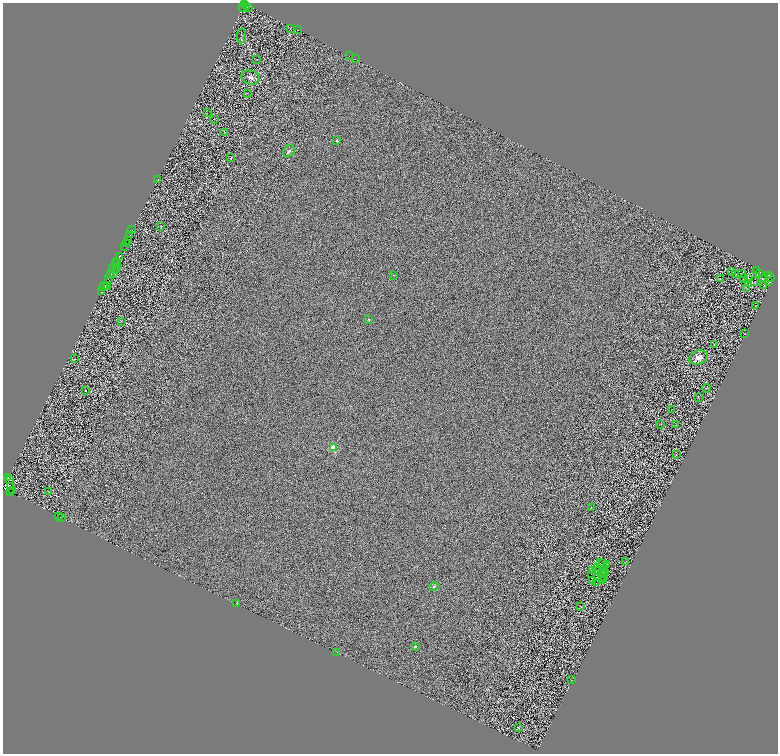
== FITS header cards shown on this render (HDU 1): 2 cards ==
NAXIS1  =                 1551
NAXIS2  =                 1503

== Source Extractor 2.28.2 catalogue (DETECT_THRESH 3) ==
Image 1551 x 1503 px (HDU 1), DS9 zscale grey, zoomed out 1/2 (1 PNG px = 2 x 2 image px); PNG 780 x 756 px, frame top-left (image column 2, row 1502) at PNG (3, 3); each listed source drawn as its Kron ellipse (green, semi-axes under 4 px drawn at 4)
Background 0.511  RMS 2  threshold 6.15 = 3 sigma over >= 5 px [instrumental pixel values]
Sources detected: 171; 68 cannot appear on this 1/2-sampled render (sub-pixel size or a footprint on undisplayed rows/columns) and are neither listed nor drawn; the other 103 listed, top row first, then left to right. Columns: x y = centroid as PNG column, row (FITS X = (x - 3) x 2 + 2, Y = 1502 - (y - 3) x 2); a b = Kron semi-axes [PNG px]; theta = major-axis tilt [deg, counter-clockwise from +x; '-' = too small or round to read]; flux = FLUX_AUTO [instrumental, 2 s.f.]
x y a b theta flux
245 3 2 2 - 1600
246 6 3 2 - 1600
249 7 2 2 - 2200
243 8 2 1 - 1100
290 29 2 1 - 110
297 30 3 1 - 2000
241 36 7 2 83 360
349 56 2 1 - 3700
256 59 3 1 - 140
355 59 2 1 - 690
251 77 9 7 -19 2000
248 93 2 1 - 89
207 113 2 1 - 73
214 119 2 1 - 110
224 133 4 2 - 160
337 141 3 2 - 450
289 151 7 5 55 1100
231 158 2 1 - 110
158 179 2 2 - 120
161 226 3 1 - 100
132 230 2 1 - 230
130 235 2 1 - 36
127 240 3 2 - 4500
126 244 4 2 - 3300
125 246 3 1 - 1000
119 256 2 2 - 1200
117 261 2 1 - 2100
116 264 2 1 - 120
117 267 3 1 - 1600
113 269 2 1 - 9300
116 270 2 1 - 280
756 270 2 1 - 100
731 271 3 1 - 85
741 273 2 1 - 94
760 273 3 1 - 76
114 274 2 1 - 840
736 274 2 1 - 120
111 275 3 2 - 1500
393 275 3 2 - 240
769 275 3 1 - 68
720 278 2 1 - 89
749 278 2 1 - 140
762 278 2 1 - 93
771 278 2 1 - 270
108 279 2 1 - 3000
744 279 2 1 - 110
755 282 5 2 - 270
769 282 3 1 - 140
749 283 2 1 - 110
105 285 3 1 - 4700
107 286 2 1 - 480
764 286 2 1 - 130
104 287 2 1 - 4800
747 288 2 1 - 97
101 292 2 2 - 730
756 305 2 1 - 110
369 319 3 3 - 350
121 322 2 1 - 88
744 334 2 1 - 100
714 345 3 1 - 150
698 357 9 6 23 4400
74 359 3 1 - 120
707 388 4 1 - 180
86 390 2 2 - 2800
698 397 3 1 - 110
671 410 2 1 - 93
661 424 3 2 - 160
676 425 3 2 - 120
334 448 3 3 - 15000
676 455 3 2 - 120
8 478 3 2 - 6200
9 480 2 1 - 1100
11 487 2 1 - 970
12 490 2 1 - 410
11 492 2 1 - 680
49 492 2 1 - 84
591 507 2 1 - 190
58 516 3 2 - 400
62 518 2 2 - 3300
625 562 2 1 - 110
600 563 3 1 - 76
603 563 3 1 - 390
606 565 4 1 - 110
598 568 4 1 - 13
592 570 2 1 - 200
597 571 2 1 - 100
592 573 3 2 - 64
605 573 2 1 - 48
601 574 2 1 - 140
604 574 2 1 - 77
605 577 2 1 - 130
597 578 3 1 - 60
604 579 2 1 - 55
592 580 3 2 - 250
602 580 3 1 - 74
597 582 2 1 - 140
434 586 5 3 - 660
237 603 2 1 - 100
581 607 3 1 - 130
415 646 2 2 - 800
337 652 2 1 - 66
571 680 3 2 - 140
518 727 3 2 - 230
At the frame edge (FLAGS 8, measured only in part): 1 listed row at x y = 245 3
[68 sub-pixel or undisplayed-footprint detections neither listed nor drawn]